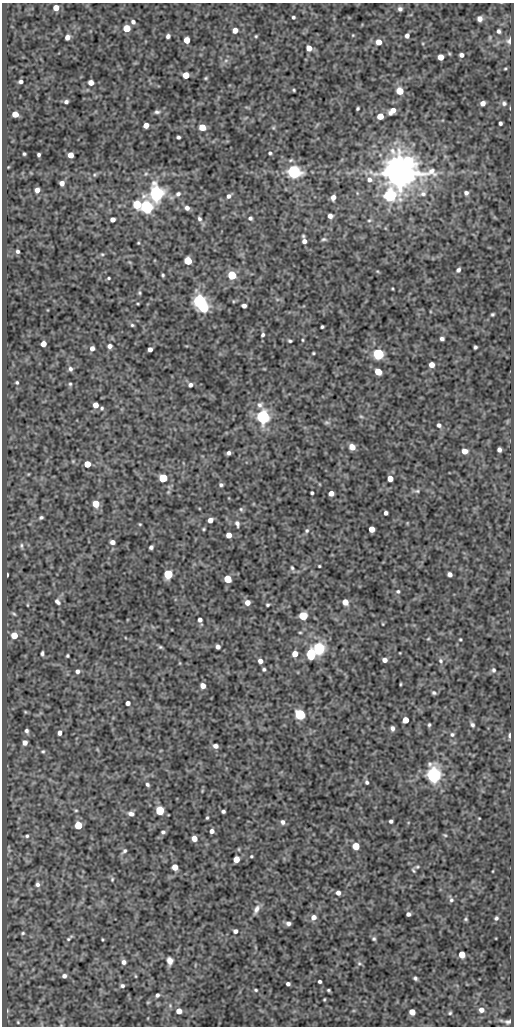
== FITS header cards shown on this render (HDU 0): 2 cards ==
NAXIS1  =                  512
NAXIS2  =                 1024

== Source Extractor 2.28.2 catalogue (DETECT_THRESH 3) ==
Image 512 x 1024 px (HDU 0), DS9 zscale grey, 1 PNG px = 1 image px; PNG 516 x 1028 px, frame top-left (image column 1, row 1024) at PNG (2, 3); no overlay
Background 74.2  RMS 0.49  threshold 1.48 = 3 sigma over >= 5 px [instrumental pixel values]
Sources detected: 250; all 250 listed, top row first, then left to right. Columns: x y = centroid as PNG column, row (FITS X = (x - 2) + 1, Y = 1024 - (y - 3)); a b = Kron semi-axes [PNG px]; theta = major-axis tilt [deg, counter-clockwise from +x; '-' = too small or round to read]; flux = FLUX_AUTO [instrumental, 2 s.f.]
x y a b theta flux
56 8 5 5 - 360
400 9 5 4 - 89
293 17 3 3 - 57
480 19 5 5 - 140
133 22 6 5 - 100
127 28 5 5 - 800
235 30 5 4 - 260
499 31 4 4 - 77
353 35 4 3 - 29
168 36 4 4 - 100
256 36 4 3 - 36
407 36 5 4 - 120
67 37 5 4 - 180
187 40 5 4 - 460
509 41 8 7 - 120
379 42 5 5 - 320
309 48 5 4 - 320
461 55 4 4 - 110
441 57 5 5 - 380
226 60 7 4 1 69
505 69 5 3 - 32
186 75 5 5 - 530
206 78 5 3 - 41
21 81 4 4 - 92
91 83 5 4 - 230
294 90 3 3 - 37
400 91 6 6 - 430
66 102 4 4 - 79
483 103 5 4 - 170
504 103 7 6 - 90
358 108 3 3 - 47
392 111 8 5 41 280
157 112 7 4 -3 74
15 114 5 5 - 350
380 116 5 5 - 510
500 123 4 3 - 71
146 125 5 4 - 250
202 127 5 5 - 570
273 128 6 4 0 40
178 137 4 3 - 66
270 153 4 3 - 47
24 154 3 3 - 45
39 155 4 3 - 64
70 155 5 5 - 290
408 161 26 9 -31 2900
8 167 3 3 - 22
294 172 6 5 - 9800
400 173 9 8 - 98000
95 175 6 4 45 50
369 179 7 7 - 140
62 183 4 4 - 180
37 190 5 4 - 180
156 193 6 6 - 13000
466 193 5 5 - 93
178 194 6 5 - 87
423 194 9 7 1 160
390 195 7 7 - 7400
229 196 6 5 - 100
333 197 5 4 - 180
137 204 6 5 - 1500
146 207 6 5 - 8000
187 208 5 5 - 130
330 216 4 4 - 140
250 218 5 5 - 65
113 219 5 4 - 150
199 219 6 5 - 71
369 220 5 3 - 40
324 239 6 4 1 53
304 241 5 5 - 150
138 243 4 3 - 30
18 251 4 3 - 74
102 254 5 4 - 39
188 261 5 5 - 1100
458 270 6 5 - 79
377 271 5 3 - 33
163 275 3 3 - 42
232 275 5 5 - 1900
108 278 3 2 - 37
139 293 6 4 -83 44
199 301 6 5 - 8700
233 301 5 3 - 28
138 304 4 2 - 26
244 306 5 4 - 120
204 308 6 5 - 2400
493 314 4 3 - 45
132 325 5 4 - 45
322 327 3 3 - 49
263 335 4 3 - 65
442 339 4 4 - 87
302 340 4 3 - 32
290 341 4 3 - 49
43 344 5 4 - 300
110 346 5 4 - 120
475 347 4 3 - 57
92 348 4 4 - 140
150 349 4 4 - 130
313 353 3 3 - 36
378 354 5 5 - 4800
431 365 5 4 - 270
70 369 6 5 - 88
378 372 5 5 - 660
17 382 4 4 - 46
70 384 4 4 - 44
190 385 5 4 - 95
95 405 5 4 - 260
260 405 8 8 - 120
102 408 5 4 - 49
361 416 6 4 -2 47
263 417 6 5 - 11000
326 422 8 5 -6 67
439 425 5 4 - 87
352 447 6 5 - 280
499 450 4 4 - 110
465 451 6 5 - 250
228 453 4 4 - 92
87 464 5 5 - 510
28 474 4 3 - 29
163 478 5 5 - 1700
390 478 5 4 - 300
221 485 4 4 - 63
417 491 9 5 0 76
312 493 3 3 - 49
331 493 4 4 - 220
96 504 5 5 - 600
241 509 6 5 - 47
386 513 4 4 - 90
41 517 5 4 - 62
210 520 5 4 - 220
140 524 4 3 - 31
237 524 8 5 -74 100
204 529 3 3 - 35
372 529 5 5 - 340
307 530 6 6 - 68
229 535 5 4 - 290
112 542 5 4 - 160
21 546 8 5 -82 65
151 547 4 4 - 84
319 566 3 3 - 33
292 568 6 4 -74 57
168 574 5 5 - 2100
450 574 5 4 - 120
7 575 4 2 - 51
227 579 5 5 - 760
398 591 5 5 - 58
57 602 8 5 -48 100
345 602 5 5 - 360
247 603 5 5 - 220
27 605 5 3 - 28
268 605 3 3 - 47
14 614 7 4 -40 49
303 616 5 5 - 1900
200 620 4 4 - 100
383 624 4 3 - 26
300 632 5 3 - 31
14 635 5 5 - 650
428 639 5 3 - 28
460 639 3 2 - 33
160 647 5 4 - 48
218 647 5 4 - 130
319 649 6 5 - 6900
42 653 5 3 - 68
400 653 3 2 - 19
295 654 5 5 - 330
311 654 7 5 89 2100
67 656 3 3 - 44
385 660 4 4 - 180
260 661 5 5 - 150
441 661 7 6 - 82
180 663 5 3 - 24
264 669 4 3 - 55
493 670 6 5 - 64
77 671 5 5 - 100
400 684 4 2 - 33
203 686 5 4 - 240
434 693 5 4 - 60
128 703 4 4 - 140
25 712 4 3 - 26
300 714 5 5 - 3800
405 720 5 5 - 440
429 725 4 3 - 44
472 725 6 5 - 73
392 728 5 4 - 100
27 731 5 4 - 72
59 733 5 4 - 130
452 734 6 6 - 68
510 735 5 3 - 87
25 742 5 4 - 170
215 746 6 5 - 130
43 751 4 4 - 41
434 775 6 6 - 16000
367 782 5 4 - 64
147 784 5 4 - 67
76 810 5 4 - 39
160 810 5 5 - 1500
223 811 4 3 - 72
131 814 7 6 - 140
207 818 3 3 - 40
479 818 3 2 - 22
391 821 4 4 - 75
283 822 6 5 - 93
78 825 5 5 - 1100
212 831 4 4 - 140
163 832 5 4 - 66
445 835 5 4 - 37
27 836 5 4 - 53
194 838 5 5 - 280
356 846 5 5 - 770
124 851 7 5 48 69
251 856 4 3 - 36
236 859 5 5 - 380
175 867 5 5 - 320
417 867 6 4 -5 47
413 870 7 3 -46 43
493 871 3 2 - 22
112 879 5 4 - 40
37 884 6 6 - 100
338 893 5 4 - 130
451 900 6 6 - 77
256 909 14 6 62 170
408 914 4 4 - 90
313 917 6 6 - 190
496 918 6 5 - 68
466 919 5 4 - 41
288 923 5 4 - 100
235 931 5 5 - 92
23 933 6 4 16 50
68 939 6 4 17 45
102 939 3 2 - 29
374 939 5 5 - 57
462 955 5 5 - 490
170 961 7 5 -82 200
124 962 6 5 - 100
359 963 7 5 -17 60
64 976 5 4 - 99
135 976 5 3 - 29
415 978 5 4 - 67
320 981 4 3 - 66
288 984 4 4 - 88
122 986 4 3 - 70
256 990 5 4 - 44
328 990 4 3 - 44
157 995 4 4 - 74
324 999 3 2 - 32
148 1002 5 3 - 26
481 1010 5 5 - 160
179 1011 5 5 - 320
412 1012 5 5 - 300
450 1013 4 4 - 46
18 1022 5 4 - 35
508 1022 7 4 12 73